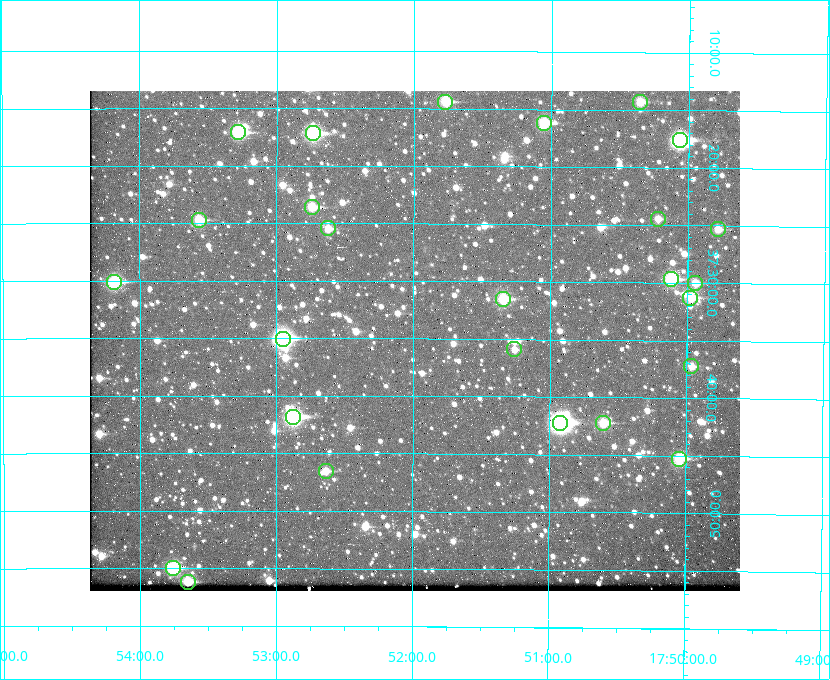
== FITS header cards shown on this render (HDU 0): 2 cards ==
NAXIS1  =                  650 / Width of table row in bytes
NAXIS2  =                  500 / Number of rows in table

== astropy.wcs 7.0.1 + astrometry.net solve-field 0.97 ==
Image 650 x 500 px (HDU 0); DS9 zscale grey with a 90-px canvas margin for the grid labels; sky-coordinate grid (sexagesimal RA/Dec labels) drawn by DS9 from the SOLVED WCS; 26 Tycho-2 reference stars matched to detected sources circled (green)
Header WCS: none
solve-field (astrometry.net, Tycho-2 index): SOLVED blind (the file carries no WCS)
Solved WCS: RA---TAN-SIP/DEC--TAN-SIP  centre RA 17:52:00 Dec +37:35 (268.00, +37.59 deg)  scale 5.21 arcsec/px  FOV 56.5' x 43.5'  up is +180 deg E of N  parity flipped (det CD > 0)
(file carries no celestial WCS; the grid is the blind solution)
Tycho-2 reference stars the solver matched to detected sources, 26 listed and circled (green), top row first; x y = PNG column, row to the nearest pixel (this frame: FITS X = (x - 90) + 1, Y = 500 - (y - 91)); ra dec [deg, ICRS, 3 dp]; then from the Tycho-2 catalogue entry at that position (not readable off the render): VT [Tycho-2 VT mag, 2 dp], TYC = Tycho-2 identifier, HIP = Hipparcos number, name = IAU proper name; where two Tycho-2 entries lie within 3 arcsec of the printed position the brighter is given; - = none
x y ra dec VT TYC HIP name
445 102 267.943 +37.240 10.39 2620-505-1 - -
640 102 267.589 +37.238 11.09 2619-212-1 - -
544 123 267.764 +37.270 10.17 2620-784-1 - -
238 132 268.319 +37.285 9.88 2620-536-1 - -
313 133 268.183 +37.286 8.98 2620-786-1 87506 -
680 140 267.517 +37.293 8.96 2619-379-1 - -
312 207 268.186 +37.393 10.44 2620-175-1 - -
658 219 267.555 +37.408 11.50 2619-358-1 - -
199 220 268.392 +37.412 10.60 2620-800-1 - -
328 228 268.156 +37.424 11.25 2620-712-1 - -
718 229 267.445 +37.422 11.17 2619-451-1 - -
671 279 267.531 +37.495 10.07 2619-274-1 - -
114 282 268.547 +37.501 9.83 3089-1021-1 - -
695 283 267.485 +37.500 11.33 2619-40-1 - -
690 298 267.494 +37.522 10.35 3088-270-1 - -
503 299 267.836 +37.525 9.96 3089-889-1 - -
283 339 268.239 +37.584 8.64 3089-755-1 - -
514 349 267.815 +37.598 11.54 3089-1081-1 - -
691 366 267.491 +37.621 11.40 3088-1284-1 - -
293 417 268.219 +37.697 8.93 3089-671-1 - -
560 423 267.730 +37.705 8.13 3089-1203-1 87349 -
603 423 267.652 +37.703 11.04 3089-693-1 - -
679 459 267.512 +37.755 10.10 3089-2332-1 - -
326 471 268.159 +37.775 11.22 3089-2245-1 - -
173 568 268.439 +37.916 9.61 3089-2268-1 - -
188 582 268.412 +37.936 10.36 3089-2031-1 - -